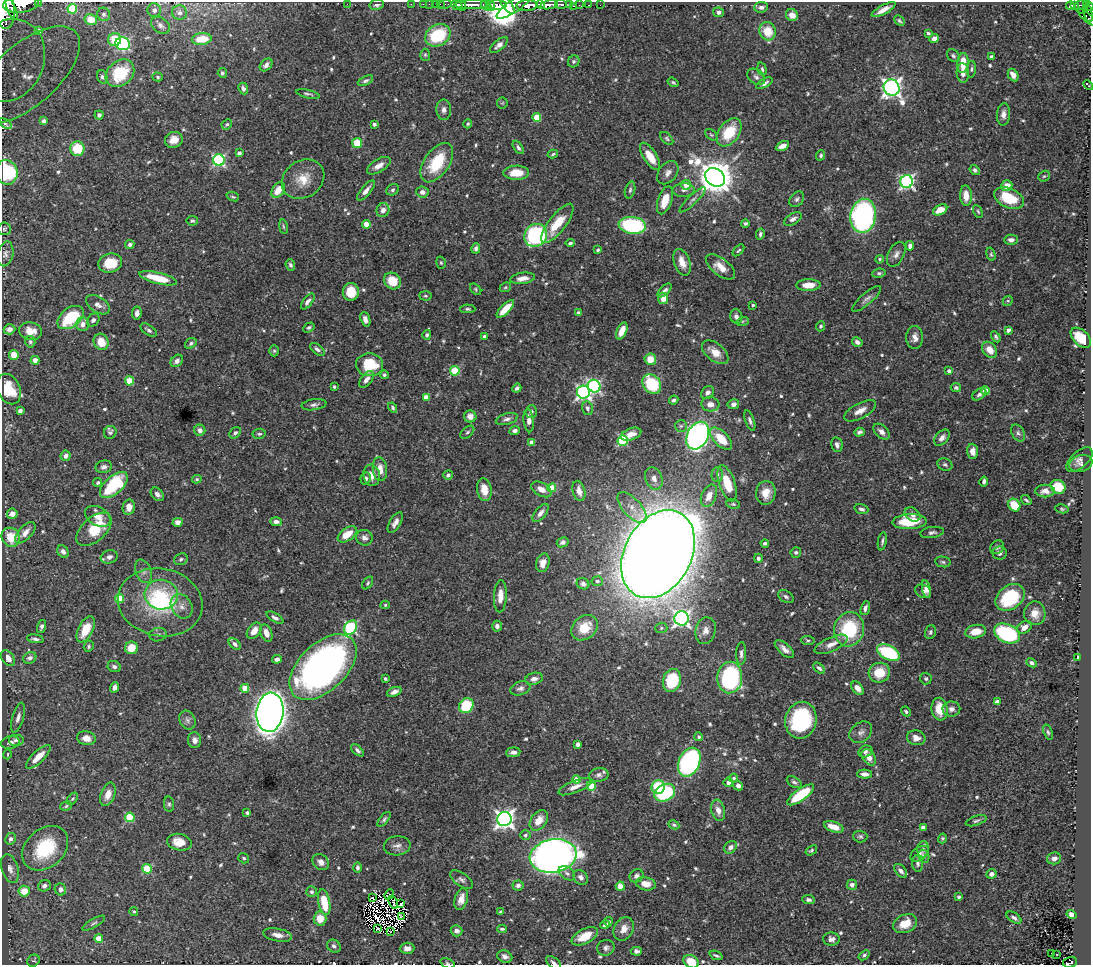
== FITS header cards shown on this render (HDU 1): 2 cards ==
NAXIS1  =                 1089
NAXIS2  =                  963

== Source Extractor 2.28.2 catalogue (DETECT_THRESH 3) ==
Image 1089 x 963 px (HDU 1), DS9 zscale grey, 1 PNG px = 1 image px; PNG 1093 x 967 px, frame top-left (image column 1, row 963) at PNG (2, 2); each listed source drawn as its Kron ellipse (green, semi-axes under 4 px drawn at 4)
Background 0.432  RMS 0.015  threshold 0.0457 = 3 sigma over >= 5 px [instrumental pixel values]
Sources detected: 654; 7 with non-positive FLUX_AUTO (blend fragments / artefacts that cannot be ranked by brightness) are neither listed nor drawn; of the other 647, the 500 brightest by FLUX_AUTO listed and drawn (147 fainter detections omitted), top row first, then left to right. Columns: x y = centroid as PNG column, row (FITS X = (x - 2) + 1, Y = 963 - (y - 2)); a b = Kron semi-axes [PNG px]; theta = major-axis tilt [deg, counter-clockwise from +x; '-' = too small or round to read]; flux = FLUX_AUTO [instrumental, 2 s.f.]
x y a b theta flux
38 2 2 2 - 26
21 4 18 8 6 4200
347 4 2 2 - 84
411 4 2 2 - 9.2
423 4 2 2 - 11
429 4 2 2 - 13
436 4 3 2 - 26
440 4 2 2 - 11
445 4 6 3 7 44
540 4 4 3 - 510
561 4 6 3 -3 230
569 4 3 3 - 120
377 5 7 5 12 2.8
457 5 6 4 -25 1000
461 5 6 2 -52 880
472 5 17 3 1 1400
490 5 5 3 - 210
497 5 10 5 -2 620
515 5 22 6 35 670
527 5 11 5 3 3300
549 5 9 4 10 1200
579 5 2 2 - 12
589 5 3 2 - 14
600 5 2 2 - 5.5
1075 5 3 3 - 100
486 6 6 4 -39 220
508 6 9 5 -52 670
574 6 3 2 - 22
1070 6 4 3 - 98
1089 6 4 3 - 310
761 7 7 5 6 4.4
1081 7 7 6 - 200
12 9 12 3 -66 1600
72 9 5 4 - 21
5 10 19 10 -87 7200
154 10 7 6 - 4.8
883 10 13 4 28 7.6
719 12 5 4 - 3.4
1088 12 11 4 -76 190
179 13 8 7 - 4.3
104 14 7 6 - 3.1
792 15 6 5 - 9.4
1087 17 11 4 -43 270
91 19 6 5 - 6.9
899 21 6 4 -42 1.9
160 25 10 7 -33 4.5
39 31 4 3 - 2.5
768 31 9 8 - 23
928 33 4 3 - 1.8
438 35 13 10 28 56
202 39 10 6 6 26
934 39 5 4 - 5.7
115 40 7 6 - 21
123 44 7 6 - 130
499 45 11 5 40 4.9
425 55 6 5 - 1.6
953 56 7 5 -45 2.5
991 57 4 3 - 3.3
9 60 42 35 67 13
574 61 6 5 - 2.2
963 63 10 5 87 20
266 65 7 5 46 4.6
762 69 7 4 -74 1.7
971 69 8 4 85 2
120 73 16 12 41 38
222 73 5 4 - 2.2
963 73 10 6 -86 7.4
26 75 66 31 41 120
1013 75 6 5 - 7.7
102 77 7 5 -70 2.2
158 77 5 4 - 1.7
756 77 10 7 -40 3.7
365 81 8 4 26 2.3
673 82 6 4 -34 1.7
764 83 9 4 27 3.7
1088 85 5 2 - 1.5
892 88 8 7 - 540
243 89 6 4 -65 3.6
308 94 12 3 -14 2.1
502 103 6 5 - 1.5
444 110 10 7 -88 4.5
1003 114 11 6 86 5.6
99 115 4 4 - 2.9
537 117 4 4 - 28
44 121 4 4 - 3.2
5 124 7 4 -32 1.7
227 124 5 5 - 1.9
374 124 4 4 - 2.4
468 124 4 3 - 1.5
729 132 16 10 54 38
711 135 7 4 -39 1.6
667 139 8 5 -45 2
174 140 9 8 - 10
357 143 5 5 - 27
782 146 7 4 28 7.4
518 147 7 4 -57 2.5
77 149 7 7 - 30
239 153 4 4 - 4.6
553 154 5 3 - 1.6
821 155 5 4 - 2.1
650 156 15 6 -57 19
219 160 6 5 - 150
437 163 22 12 55 45
379 166 13 6 31 7.5
975 170 5 4 - 2.7
7 172 12 11 - 79
516 173 13 7 1 19
668 173 13 9 52 6.2
1044 176 6 5 - 1.7
715 177 11 8 -36 2600
303 179 22 18 34 21
907 182 6 6 - 260
686 185 5 5 - 11
1007 186 5 5 - 10
278 190 8 5 52 17
393 190 6 5 - 2.3
630 190 8 5 75 2.4
683 190 11 7 5 3.7
366 191 12 5 50 5.5
422 192 6 5 - 5.3
966 196 10 6 -87 12
233 197 6 4 -21 1.7
1009 198 16 9 -23 35
797 199 9 6 50 3
665 200 14 7 71 18
692 200 17 4 44 4
383 210 7 6 - 5.3
940 210 7 5 26 14
978 211 7 4 -62 1.5
863 216 17 13 80 240
793 219 10 5 29 3.9
192 221 5 4 - 1.7
557 223 24 8 52 31
745 223 4 4 - 2
366 224 4 4 - 20
632 225 13 8 -7 100
283 227 7 3 -81 1.6
4 229 6 6 - 2.1
760 234 5 3 - 2.4
536 235 12 11 - 140
1011 240 7 5 1 4.5
570 243 4 3 - 2
130 245 5 4 - 2.6
910 246 5 4 - 4.1
476 248 5 4 - 3
598 250 4 3 - 1.6
739 250 7 3 47 1.6
5 254 12 8 77 4.6
896 254 13 8 63 5.4
991 254 7 4 -74 1.7
880 259 4 4 - 1.7
682 262 14 8 -71 11
110 263 12 9 13 25
441 263 6 4 -74 1.5
290 265 6 4 -69 2.6
720 267 17 8 -38 13
879 273 6 4 8 1.9
158 278 19 5 -14 32
522 278 12 5 9 7.4
392 281 9 7 -44 22
809 285 12 6 1 14
505 287 6 4 22 1.6
476 289 6 4 -44 1.5
664 290 9 4 44 3.6
351 292 9 8 - 20
425 296 6 4 -3 1.7
663 298 5 5 - 12
867 299 18 5 41 4.5
308 301 9 4 52 3.9
1008 301 5 5 - 1.7
98 305 13 8 -32 6.1
753 305 3 3 - 1.7
468 309 7 4 -1 1.9
505 309 11 4 46 21
137 313 6 4 82 4.7
579 313 4 4 - 2
736 316 7 6 - 3.6
70 317 15 9 37 55
365 319 7 4 -70 6.8
93 320 7 5 47 3.3
743 321 6 4 18 1.6
83 324 7 6 - 5.9
821 326 5 4 - 2.2
309 327 6 4 31 2.1
10 329 6 5 - 6
149 330 9 5 -35 2.6
1008 330 4 3 - 5.1
31 331 11 9 -9 11
622 331 9 4 65 11
427 335 5 4 - 2.3
485 336 4 3 - 4.4
915 337 11 8 -89 6.7
996 337 6 4 -59 2.1
1081 338 12 7 -44 25
30 342 6 5 - 2.1
101 342 8 7 - 18
857 342 5 4 - 3.8
191 343 6 4 38 2.4
317 349 8 4 -38 3.3
990 350 9 6 -51 12
274 351 5 5 - 1.7
715 352 15 8 -38 13
14 355 5 5 - 14
650 359 6 5 - 15
35 360 4 4 - 10
177 361 7 5 44 4.5
370 365 14 11 -4 42
455 371 5 4 - 42
949 371 4 4 - 3.6
384 375 4 4 - 2
366 379 10 5 52 5.8
129 381 4 4 - 29
652 384 11 8 -51 62
594 386 7 6 - 170
334 387 3 3 - 1.6
956 387 5 4 - 2.1
517 388 5 3 - 2.6
9 389 16 11 -65 30
985 391 4 4 - 18
583 392 6 6 - 280
708 392 7 5 42 4.7
979 394 8 5 36 3.3
426 397 4 4 - 12
674 400 5 3 - 2.6
710 404 9 7 -4 7.8
733 404 6 5 - 4.6
314 405 12 5 8 3.6
393 408 5 4 - 2.1
587 408 7 5 -77 2.6
20 411 4 4 - 3.9
860 411 17 7 28 9.2
531 412 6 6 - 2.6
470 416 6 6 - 6.9
507 419 11 5 14 3.9
529 421 12 5 -84 5.8
750 421 11 4 -70 3.3
681 426 6 6 - 2.1
200 430 6 5 - 4.1
515 431 5 4 - 4.2
110 432 6 6 - 2.8
467 432 8 5 43 2.1
859 432 5 4 - 2.6
882 432 10 6 -45 5.1
235 433 6 5 - 2.4
1018 433 9 6 -60 3
259 434 6 5 - 2.1
631 434 10 6 20 8.8
698 436 14 10 63 400
942 438 9 6 48 4.6
721 439 14 7 -44 25
623 441 5 5 - 88
532 443 4 4 - 9.4
837 445 7 5 -77 3.8
972 451 7 5 -88 7.3
66 456 5 5 - 4.8
1079 460 16 8 41 5.4
1081 463 12 8 18 3.9
945 464 7 6 - 2.4
104 467 8 6 13 3.8
380 469 12 7 -84 11
717 474 7 5 88 3.1
372 475 11 8 -82 8.9
448 475 5 4 - 2.7
366 478 6 5 - 3.2
654 478 11 8 -68 7.9
197 479 5 3 - 1.6
984 481 5 3 - 2.4
98 483 4 4 - 2.2
727 483 19 8 -71 27
114 485 17 8 42 82
1058 487 8 6 -31 26
552 488 4 4 - 27
541 489 11 6 -29 9
484 490 11 7 -81 14
579 491 10 6 -75 7.6
1045 491 10 6 1 6.3
766 493 12 9 84 12
157 494 7 5 -49 4.6
709 496 12 7 65 12
1026 500 5 3 - 1.8
733 504 7 4 -10 1.6
1014 505 7 5 -54 20
129 507 7 6 - 8.3
632 507 19 9 -47 11
861 509 7 4 -18 2.7
1062 509 7 4 -11 1.6
540 513 11 5 52 5.1
12 514 5 5 - 7.1
912 514 8 6 -33 4.9
98 516 14 9 -29 12
178 522 5 4 - 5.9
276 522 6 4 -2 4.3
909 522 17 7 3 37
395 523 11 5 59 5.3
94 529 21 12 42 36
932 532 12 5 8 3.4
25 533 13 6 46 9.2
347 534 11 6 36 17
11 537 10 9 - 23
364 538 8 7 - 5
882 541 9 3 79 2.2
563 542 6 5 - 3.1
765 543 4 3 - 2.2
997 547 7 6 - 2.6
63 552 6 5 - 3.9
796 552 5 5 - 2
1000 553 7 6 - 3.1
658 554 47 33 62 3800
109 557 8 6 15 4.1
758 558 4 4 - 2.7
181 559 7 5 27 2.4
943 562 8 5 -10 2.3
543 563 9 6 73 8.3
143 571 12 8 -66 5.1
597 581 5 5 - 2.7
368 583 7 4 54 1.7
583 584 6 5 - 3.4
926 589 9 4 -78 4.7
923 591 8 6 -33 3.6
161 595 16 15 - 24
500 596 16 6 87 11
786 597 8 5 -33 2.7
1010 597 16 11 37 63
119 599 4 4 - 35
160 602 43 33 -11 97
385 605 4 4 - 1.6
182 606 13 10 -58 8.1
865 608 7 4 73 3.6
1035 613 12 10 -89 11
275 618 9 4 -30 3.5
681 618 7 7 - 350
42 626 7 4 76 3.2
497 626 5 5 - 3.8
1024 627 8 5 33 7.4
351 628 8 6 56 140
584 628 14 11 39 27
661 628 6 5 - 2.1
86 629 14 7 63 24
849 629 17 15 75 64
254 631 9 6 52 11
706 631 13 10 76 8.3
930 632 7 5 72 2.3
976 632 10 6 10 16
266 633 9 5 -69 8.6
1007 633 13 9 -24 130
158 635 9 6 9 3.5
35 639 8 4 -9 3.1
808 640 7 4 -6 1.9
235 644 7 4 -40 3.2
831 644 18 7 24 8.7
89 646 5 5 - 1.9
131 648 6 6 - 18
784 649 12 5 -42 5.9
888 652 12 7 -28 76
741 654 11 5 88 3.6
1078 657 4 3 - 2.3
8 658 9 6 -52 8.5
30 658 7 5 28 4.9
277 659 5 4 - 3.3
1032 663 6 4 -25 2.6
114 667 7 5 -24 3.2
323 667 40 23 44 450
819 668 7 4 -43 2.7
879 673 10 10 - 24
730 677 16 12 87 160
926 678 6 6 - 2.4
385 679 3 3 - 1.7
534 679 9 6 13 5.4
672 680 12 9 75 65
115 687 5 4 - 6
245 688 4 4 - 22
520 688 10 6 18 4.3
858 688 8 5 -49 7.6
394 692 7 4 22 4.7
997 702 4 4 - 3.2
466 706 8 7 - 46
940 709 11 8 -82 20
951 709 9 7 1 4.5
906 711 5 4 - 1.8
270 712 20 13 84 1200
18 718 15 5 74 5.4
187 720 10 7 -64 4
801 720 18 15 77 100
861 732 12 9 38 5.9
1048 732 8 4 -71 1.9
699 737 4 4 - 1.7
86 738 9 7 -11 9.9
916 738 9 7 -12 7.6
16 740 8 6 0 3.3
195 740 8 6 -81 4.6
10 742 9 6 13 5.2
578 744 4 4 - 3.3
357 750 8 4 -43 3
513 752 7 5 6 4.4
865 752 7 5 28 3
8 754 5 4 - 1.7
38 757 16 6 44 15
869 757 9 6 -52 9.8
689 762 15 10 65 220
865 774 7 4 -3 6.1
599 775 10 7 9 3.8
734 778 4 4 - 2.4
576 780 4 4 - 17
728 782 5 4 - 6.3
794 782 8 5 -33 2.5
591 786 5 4 - 25
738 786 5 4 - 5
575 787 18 6 22 8.5
658 787 7 6 - 33
665 793 11 8 28 83
108 794 12 7 71 9.1
801 795 16 6 36 49
72 799 7 4 48 1.5
169 804 7 5 -80 2
66 806 6 4 21 1.7
718 810 11 6 -73 8.4
247 813 4 3 - 1.8
130 817 5 4 - 53
384 819 9 4 49 2.3
504 819 7 7 - 560
539 820 11 7 53 13
976 821 11 4 18 2.6
674 825 6 4 -28 1.8
834 827 10 5 -19 14
923 827 4 4 - 6.3
525 835 5 5 - 2.2
860 836 7 6 - 2.4
942 838 5 4 - 1.6
11 839 6 5 - 3.4
179 842 12 8 -10 14
397 846 13 9 4 5.8
730 847 7 5 47 4.6
45 848 26 19 42 64
923 849 8 6 86 3.6
811 850 6 3 36 1.5
920 854 10 6 35 3.9
553 856 23 16 10 770
924 856 7 5 -63 2.4
244 858 6 5 - 1.7
1054 858 7 6 - 5.9
321 862 9 7 -39 5.7
918 863 8 5 -84 2.8
358 868 5 4 - 2.4
10 869 15 8 -72 6.7
147 869 4 4 - 53
901 871 8 5 -49 4.1
567 873 9 6 -37 3.5
991 874 5 4 - 4.5
636 876 7 6 - 3.7
581 877 8 6 -51 5
462 880 13 6 -35 4
646 884 10 6 -10 11
518 885 5 5 - 3.1
852 885 5 5 - 4.2
44 886 6 5 - 3.7
620 886 4 4 - 15
60 889 6 5 - 4.1
24 891 5 5 - 18
312 892 5 5 - 2.4
389 894 5 3 - 2.7
373 897 3 2 - 2.5
959 897 4 3 - 1.9
461 899 11 6 74 9.2
809 900 6 4 -7 2.6
324 902 13 5 -78 30
393 902 7 2 -64 2.5
401 904 3 2 - 3.4
134 912 4 3 - 1.6
500 912 4 4 - 1.6
1072 914 5 4 - 6
401 917 3 2 - 2.3
1014 918 8 4 -34 3.4
320 919 7 6 - 16
608 922 4 4 - 2.1
94 923 13 4 30 2.3
905 924 12 9 24 18
605 925 4 3 - 2.3
378 929 2 2 - 1.8
502 929 5 3 - 1.8
624 929 12 9 62 10
456 931 6 5 - 4.7
390 932 2 2 - 2.6
278 935 14 6 -10 7.7
585 936 14 7 28 21
99 938 4 4 - 19
831 939 8 6 -2 4.6
334 946 7 6 - 2.9
407 948 7 5 6 4.7
606 948 9 7 20 3.9
636 951 5 4 - 3.6
1051 954 3 2 - 1.9
716 955 7 3 -22 2.5
864 955 6 4 38 1.7
1057 955 3 2 - 1.7
505 957 8 6 -23 4.7
33 961 6 5 - 2.7
691 962 8 6 -25 17
1070 962 7 5 14 170
447 963 7 4 -19 2
553 963 9 5 -37 3.3
At the frame edge (FLAGS 8, measured only in part): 12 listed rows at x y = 38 2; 21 4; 1089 6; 5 10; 154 10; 9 60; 1088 85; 7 172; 691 962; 1070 962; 447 963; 553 963
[147 fainter detections neither listed nor drawn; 7 non-positive-flux detections neither listed nor drawn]